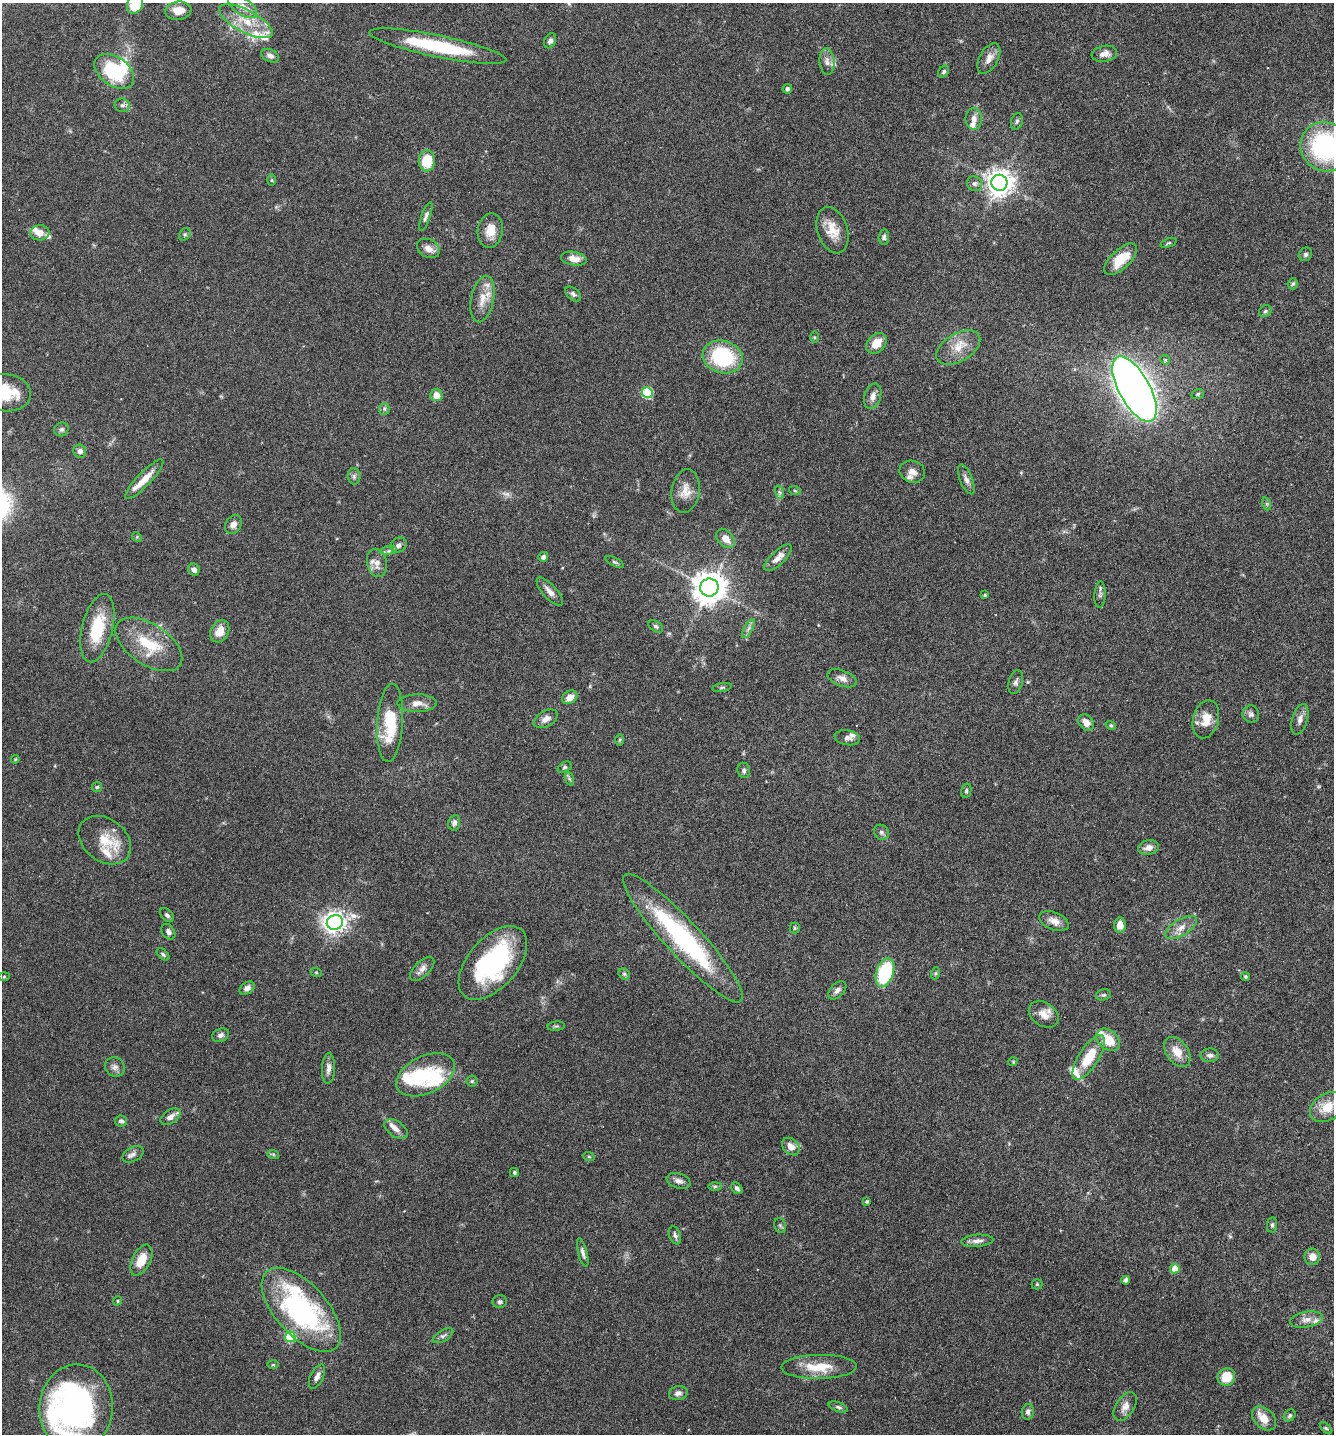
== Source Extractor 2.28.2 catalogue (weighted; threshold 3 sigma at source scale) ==
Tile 6 of 4 x 4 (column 2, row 2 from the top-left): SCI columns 1535-2866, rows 2896-4327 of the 5866 x 5789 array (HDU 1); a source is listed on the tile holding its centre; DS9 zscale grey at full resolution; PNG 1336 x 1436 px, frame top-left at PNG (2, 3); each listed source drawn as its Kron ellipse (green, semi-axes under 4 px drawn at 4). Nothing masked; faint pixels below the display range render black.
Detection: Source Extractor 2.28.2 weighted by HDU 2 'WHT'; one run over the whole footprint, this tile lists its part. Background 0.0537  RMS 0.0032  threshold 0.0129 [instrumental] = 3 sigma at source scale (4.09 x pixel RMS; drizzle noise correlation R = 1.36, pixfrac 0.8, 0.05/0.05 arcsec/px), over >= 5 px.
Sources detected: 195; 1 too faint to see at this stretch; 4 inside a brighter object's white glare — neither listed nor drawn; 16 inside a brighter listed object's ellipse — not listed separately; the other 174 listed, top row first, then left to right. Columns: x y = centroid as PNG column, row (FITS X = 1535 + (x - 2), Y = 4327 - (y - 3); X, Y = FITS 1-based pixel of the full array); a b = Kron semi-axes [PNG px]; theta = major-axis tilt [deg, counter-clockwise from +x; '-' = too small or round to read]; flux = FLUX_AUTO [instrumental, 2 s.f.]
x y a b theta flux
135 5 9 7 64 8.1
242 6 17 8 -35 2.5
178 11 13 9 8 3.5
246 21 29 11 -28 6.9
550 41 8 5 64 0.83
438 46 70 11 -12 23
1104 54 13 8 10 1.9
270 56 9 6 -26 1.2
989 58 17 9 61 2.4
827 61 13 7 -85 1.5
114 71 22 14 -36 17
944 72 6 5 - 0.57
787 89 5 5 - 0.68
122 105 7 6 - 0.81
974 119 11 8 -89 1.7
1017 121 8 6 72 0.63
1325 147 25 24 - 37
427 161 10 8 90 8.3
272 180 6 4 -90 0.33
999 183 8 8 - 330
975 184 8 7 - 0.78
426 216 15 4 71 0.97
490 230 17 12 80 3.8
832 230 24 15 -71 5.1
40 233 9 7 6 2.1
185 234 7 5 54 0.48
884 237 7 5 84 0.68
1169 243 8 4 21 0.44
428 248 12 9 -28 2
1305 254 7 6 - 0.58
574 259 13 7 -11 2.9
1121 259 20 9 43 7.6
1293 284 6 5 - 0.5
573 294 9 5 -39 0.78
482 299 23 11 78 4
1265 311 7 5 36 0.56
814 337 6 4 -89 0.33
876 343 12 8 45 4
958 347 24 14 31 4.9
723 357 20 16 -16 23
1165 360 5 4 - 0.46
1134 389 36 15 -61 330
6 393 25 18 -7 13
647 393 5 5 - 19
1198 394 6 5 - 0.54
436 395 6 6 - 3
873 396 13 8 73 1.9
384 409 6 5 - 0.59
61 429 7 6 - 0.71
80 451 6 6 - 1.2
912 472 13 11 -19 2.3
354 476 8 6 -89 0.76
144 479 26 7 46 4.1
966 479 16 6 -67 1.4
686 491 22 14 81 3.7
795 491 6 3 -19 0.36
779 492 7 4 -71 0.54
1267 504 7 4 -72 0.46
233 524 10 7 58 1.5
137 537 5 4 - 0.3
726 539 11 7 -46 2.5
399 545 8 7 - 1.1
389 551 8 4 9 0.77
543 557 5 5 - 0.94
778 558 18 6 44 2.2
615 562 10 4 -25 0.57
377 563 14 10 -76 2.5
194 570 6 5 - 1.3
709 587 9 9 - 510
550 591 18 7 -48 1.9
985 595 4 3 - 0.36
1100 595 13 5 86 0.84
656 626 8 5 -32 0.64
97 628 35 15 76 12
748 629 10 4 60 0.89
220 631 12 9 61 3.3
149 644 37 20 -33 12
842 678 15 8 -20 1.8
1016 682 12 7 75 0.98
722 687 10 4 11 0.55
570 697 8 6 33 2.4
417 703 20 9 0 2.4
1251 714 8 8 - 1.1
546 719 13 8 29 1.8
1206 719 19 13 75 4.4
1300 719 15 7 74 1.7
1086 722 9 7 -50 2.5
390 723 39 13 87 13
1111 725 5 4 - 0.41
847 738 13 7 -9 1.2
620 740 6 4 88 0.35
15 759 4 3 - 0.28
565 767 7 5 31 0.54
744 770 8 6 -80 0.81
570 779 7 4 -70 0.51
97 787 5 5 - 0.4
966 791 7 5 77 0.53
454 823 8 6 79 1.1
881 832 8 7 - 0.82
105 840 29 21 -37 7.6
1148 847 10 7 13 2
167 915 8 5 -45 0.67
1054 921 15 9 -23 2.2
335 922 8 7 - 170
1120 925 7 6 - 2.2
795 928 5 5 - 0.37
1181 928 18 8 31 2.5
168 932 8 6 -54 0.88
683 938 86 17 -47 43
163 954 7 4 -44 0.53
493 963 44 24 49 38
422 969 15 7 45 1.8
316 972 6 3 -19 0.3
885 973 15 8 71 21
936 973 6 4 71 0.39
624 974 6 5 - 0.53
4 977 6 4 2 0.28
1246 977 4 4 - 0.44
247 988 8 5 38 1.5
837 990 11 6 46 1.2
1103 995 7 5 15 0.54
1044 1014 16 11 -34 3
556 1026 9 4 7 0.49
221 1035 9 6 24 0.9
1108 1040 13 9 -41 5.8
1177 1052 17 11 -54 3.8
1210 1055 9 7 1 1.1
1089 1057 25 10 57 8.8
1013 1062 4 4 - 0.29
115 1067 10 9 - 1.3
328 1068 15 6 88 1.7
426 1075 31 18 26 15
472 1081 5 5 - 0.48
1327 1107 18 13 33 5.7
170 1117 11 6 34 1.7
121 1121 6 5 - 0.86
396 1129 13 7 -35 1.7
791 1147 10 7 -46 2.4
133 1154 11 7 29 1.2
273 1154 6 4 -19 0.38
589 1157 6 3 -19 0.31
514 1173 4 4 - 0.42
679 1181 12 7 -18 1.4
715 1186 6 4 1 0.43
737 1188 6 4 -50 0.84
867 1201 4 4 - 0.52
1272 1225 7 5 82 0.56
780 1226 7 5 -68 0.57
675 1235 9 5 -70 0.82
977 1241 16 6 4 1.4
583 1253 15 4 -75 0.99
1312 1257 8 7 - 2.4
141 1260 17 9 63 4.3
1175 1269 5 5 - 4.3
1126 1280 4 4 - 1.5
1037 1284 5 5 - 0.32
118 1301 5 4 - 0.33
500 1302 7 6 - 0.67
301 1310 52 25 -48 54
1306 1319 16 8 11 2
443 1336 11 5 30 0.87
290 1337 5 5 - 19
273 1365 5 3 - 0.31
819 1367 38 12 1 7.4
317 1377 13 6 64 1.4
1226 1377 9 8 - 6.2
678 1393 9 7 10 1.1
1125 1406 16 9 57 2.2
838 1407 10 4 -19 0.65
76 1408 43 36 85 89
1028 1412 8 6 78 0.87
1290 1415 6 5 - 0.57
1264 1418 14 9 -46 3.4
1326 1428 7 4 -44 0.44
Isophote crosses this tile's border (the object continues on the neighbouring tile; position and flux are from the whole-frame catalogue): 4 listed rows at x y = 135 5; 1325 147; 6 393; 76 1408